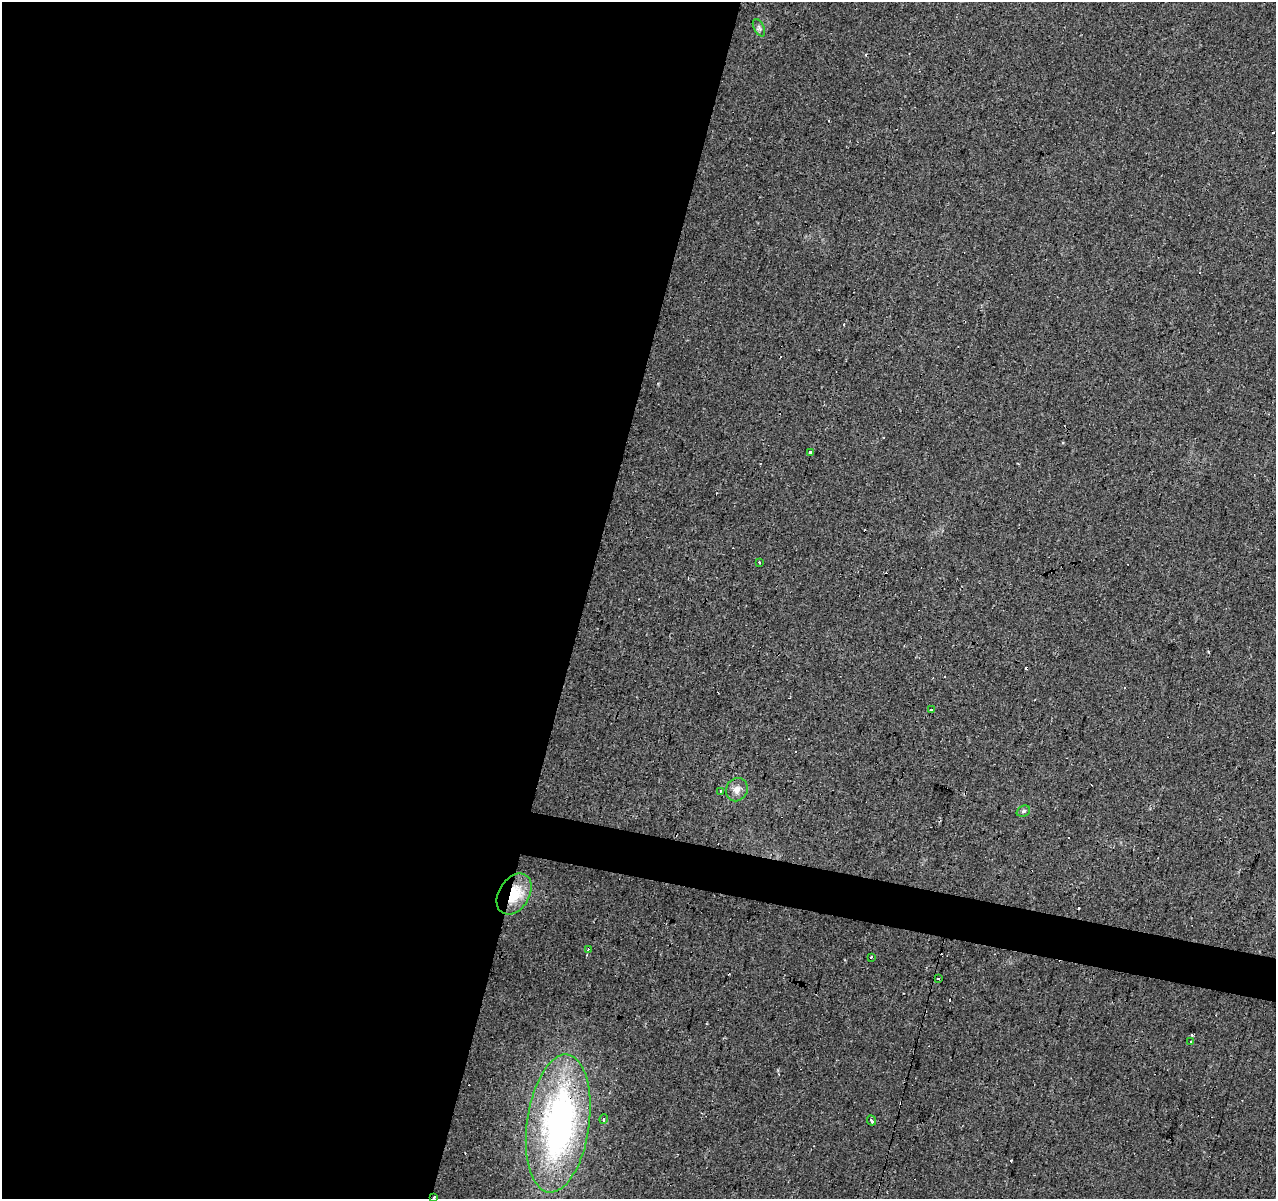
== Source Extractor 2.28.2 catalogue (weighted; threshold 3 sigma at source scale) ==
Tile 5 of 4 x 4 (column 1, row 2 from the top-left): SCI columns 7-1280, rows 2674-3870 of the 5100 x 5286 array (HDU 1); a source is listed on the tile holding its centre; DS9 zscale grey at full resolution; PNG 1278 x 1201 px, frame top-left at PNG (2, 2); each listed source drawn as its Kron ellipse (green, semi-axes under 4 px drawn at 4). Shown black and unused: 48% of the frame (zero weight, under 2 of 3 exposures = <1% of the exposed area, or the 3 px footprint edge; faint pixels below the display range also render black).
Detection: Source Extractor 2.28.2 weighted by HDU 2 'WHT'; one run over the whole footprint, this tile lists its part. Background 0.0685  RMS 0.007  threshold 0.0315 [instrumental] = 3 sigma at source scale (4.5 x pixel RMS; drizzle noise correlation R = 1.50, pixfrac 1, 0.0396/0.0396 arcsec/px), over >= 5 px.
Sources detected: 29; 13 cosmic-ray / hot-pixel residue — neither listed nor drawn; the other 16 listed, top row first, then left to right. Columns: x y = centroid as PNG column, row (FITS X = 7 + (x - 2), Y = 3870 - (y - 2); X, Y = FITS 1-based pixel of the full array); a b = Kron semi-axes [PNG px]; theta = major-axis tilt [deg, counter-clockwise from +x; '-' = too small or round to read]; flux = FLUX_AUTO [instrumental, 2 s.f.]
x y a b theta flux
759 28 9 5 -63 1.9
810 452 4 3 - 13
760 562 3 3 - 1.8
932 710 3 3 - 2.1
737 790 12 10 60 5.2
720 791 3 3 - 1.9
1023 811 7 5 23 1.2
514 894 22 15 58 23
588 950 4 3 - 6
871 957 3 3 - 3.5
938 979 3 2 - 1.2
1191 1041 3 3 - 1.7
604 1119 5 3 - 1.6
872 1120 5 3 - 8.6
558 1123 69 31 82 230
434 1197 3 3 - 3.1
Overlapping masked pixels (flux is a lower limit): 3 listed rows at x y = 514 894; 558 1123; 434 1197
Isophote crosses this tile's border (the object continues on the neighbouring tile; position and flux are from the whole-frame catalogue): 1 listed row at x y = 434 1197